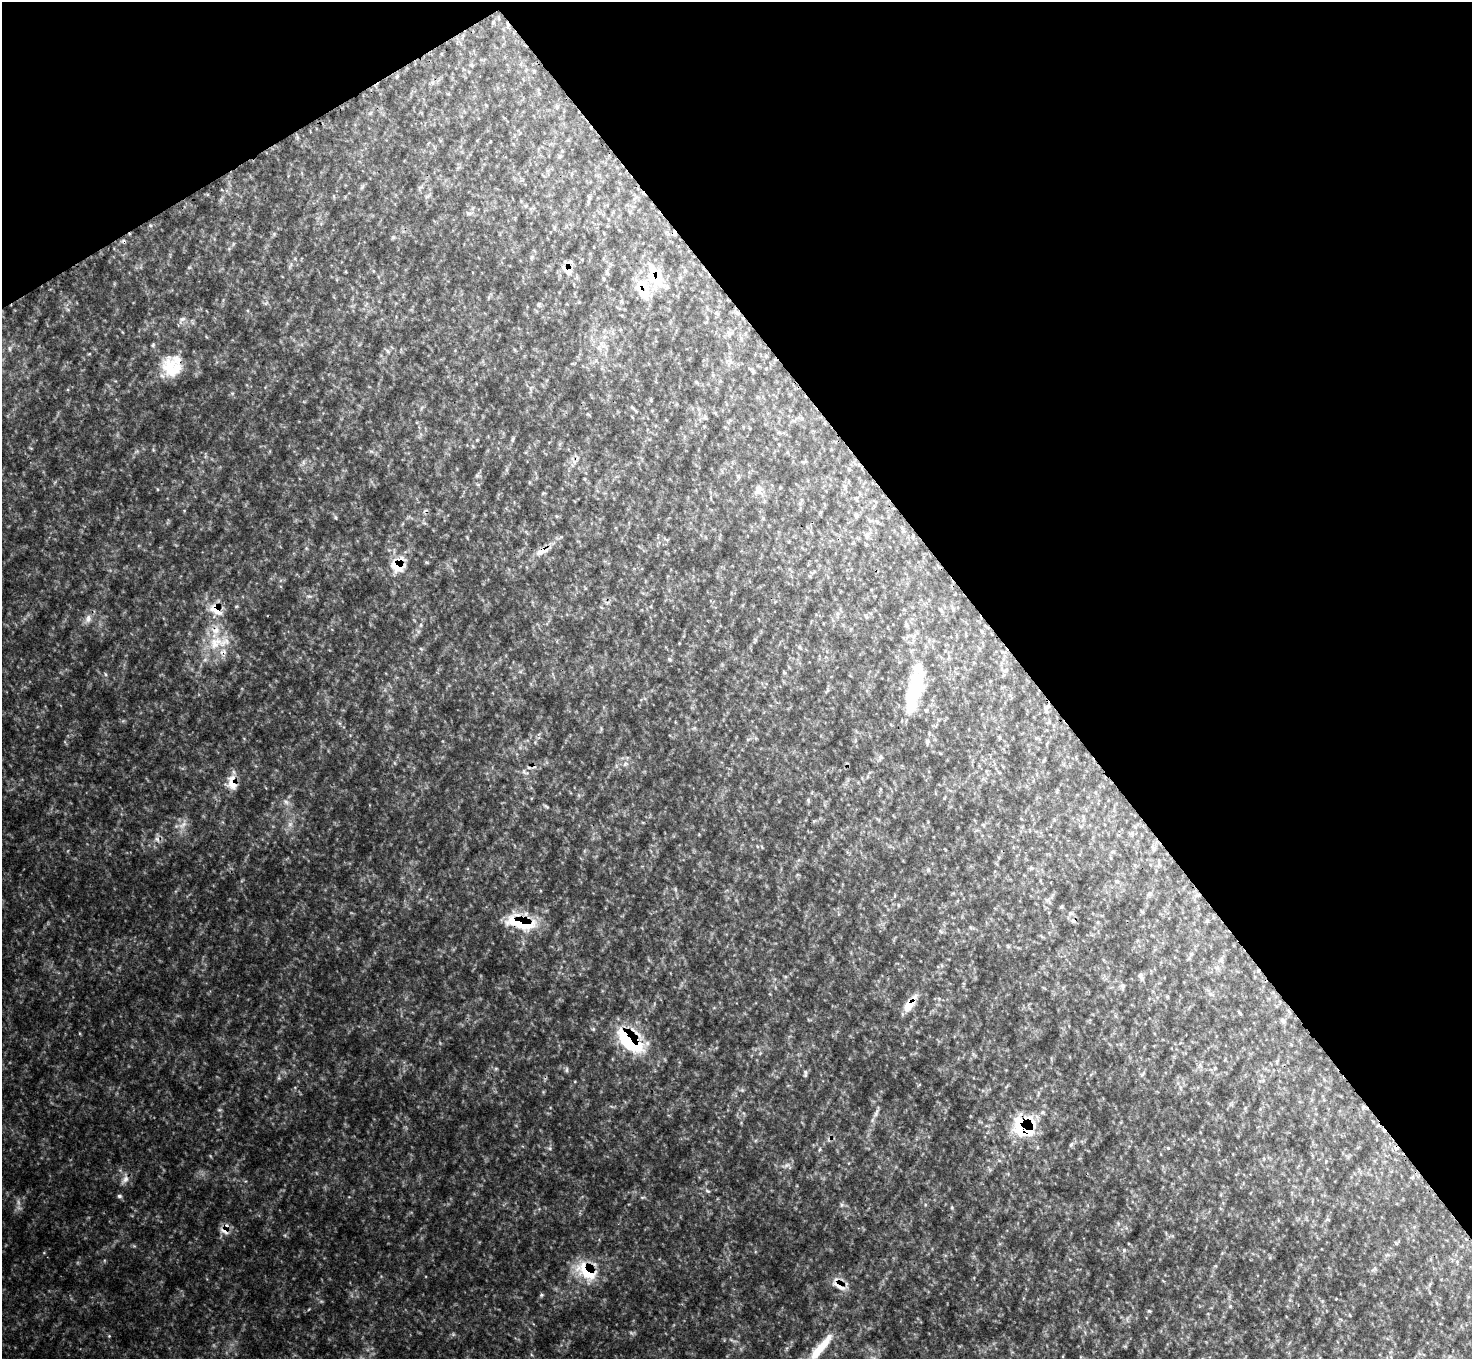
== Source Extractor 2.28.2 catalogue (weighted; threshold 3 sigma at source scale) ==
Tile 3 of 4 x 4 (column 3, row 1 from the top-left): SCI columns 2955-4424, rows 4246-5602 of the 5912 x 5912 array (HDU 1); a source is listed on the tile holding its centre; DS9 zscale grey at full resolution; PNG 1474 x 1361 px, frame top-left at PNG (2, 2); no overlay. Shown black and unused: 34% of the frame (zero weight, under 3 of 4 exposures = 1% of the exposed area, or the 3 px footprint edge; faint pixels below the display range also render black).
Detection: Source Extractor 2.28.2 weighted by HDU 2 'WHT'; one run over the whole footprint, this tile lists its part. Background 0.146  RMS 0.0053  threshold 0.0238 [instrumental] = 3 sigma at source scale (4.5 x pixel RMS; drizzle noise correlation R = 1.50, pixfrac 1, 0.05/0.05 arcsec/px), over >= 5 px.
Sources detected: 314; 26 too faint to see at this stretch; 11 cosmic-ray / hot-pixel residue — not listed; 10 inside a brighter listed object's ellipse — not listed separately; the other 267 listed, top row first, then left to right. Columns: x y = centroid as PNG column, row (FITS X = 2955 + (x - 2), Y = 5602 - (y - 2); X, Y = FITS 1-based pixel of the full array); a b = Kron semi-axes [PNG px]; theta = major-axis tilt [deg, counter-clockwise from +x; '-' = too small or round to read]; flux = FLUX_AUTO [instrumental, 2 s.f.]
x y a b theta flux
472 65 6 4 -23 0.77
397 76 5 4 - 0.67
448 94 6 3 18 0.48
486 105 6 3 -71 0.47
557 107 8 3 86 0.88
370 113 7 4 45 0.86
297 137 7 4 -72 0.91
560 156 6 6 - 0.93
362 187 9 4 55 1
421 187 11 4 35 1.3
207 194 5 3 - 0.64
334 196 7 3 -81 0.7
427 196 11 5 41 1.2
589 197 7 4 -65 0.82
221 199 10 4 57 1.2
469 213 10 6 -9 1.6
150 225 6 4 -19 0.78
554 228 6 4 90 0.78
604 233 4 2 - 0.4
274 234 6 6 - 0.92
393 237 7 6 - 1
123 241 7 5 -8 1.2
229 249 5 5 - 0.86
532 257 7 5 74 1
290 265 11 4 66 1.4
189 267 6 5 - 0.85
567 270 18 12 -42 7
373 271 6 3 -71 0.57
607 273 9 5 -82 1.6
654 277 32 24 -65 22
604 279 5 5 - 0.76
489 297 8 3 71 0.85
622 301 6 4 72 0.82
265 303 10 5 5 1.5
366 304 8 4 53 1.1
539 304 7 7 - 1.3
67 309 9 5 -37 1.3
182 320 14 8 43 3
122 332 5 3 - 0.5
730 333 10 8 17 2
153 345 8 6 62 1.1
602 345 18 11 -38 7.3
10 349 9 7 80 1.9
515 350 6 4 -71 0.67
387 351 11 5 -46 1.5
89 354 5 4 - 0.54
171 366 31 26 51 26
753 371 8 3 -71 0.75
696 382 6 4 -45 0.67
531 389 13 5 84 1.8
232 393 6 4 0 0.77
651 400 6 4 -89 0.69
304 402 6 4 -1 0.6
421 408 9 5 58 1.3
634 409 15 4 -43 1.4
588 414 6 4 -19 0.63
705 417 8 5 -54 1.1
420 435 11 4 76 1.4
513 439 9 5 67 1.2
477 440 5 4 - 0.57
779 444 5 3 - 0.45
473 446 6 4 -47 0.65
153 450 7 5 -70 0.85
270 451 6 4 71 0.53
371 451 8 5 -17 1.3
137 452 10 5 31 1.9
787 452 6 4 -71 0.57
573 460 17 6 -56 3.6
803 462 8 4 1 0.75
303 463 14 7 54 2.7
849 469 6 5 - 0.81
507 470 8 4 82 1.2
477 476 9 6 76 1.6
585 479 5 3 - 0.55
529 482 6 3 -71 0.55
845 487 10 6 -65 2
157 489 5 3 - 0.52
758 490 18 14 89 5.4
543 493 6 4 20 0.65
856 498 7 6 - 1.4
184 511 4 4 - 0.51
856 515 8 5 -63 1.1
556 516 6 3 -71 0.57
336 517 6 5 - 0.95
763 518 5 5 - 0.82
877 522 8 5 -18 1.3
424 523 7 4 -43 1.1
402 524 6 3 70 0.63
903 529 12 3 -69 1.2
867 535 12 8 89 2.9
913 536 6 3 72 0.61
467 537 6 3 -64 0.53
667 540 7 5 -18 1
306 548 6 5 - 0.91
543 551 24 8 24 7
426 562 5 4 - 0.74
398 565 21 17 62 20
585 588 6 4 -72 0.54
309 596 10 5 -12 1.9
608 603 7 4 20 1
236 606 6 4 19 0.75
651 606 5 3 - 0.51
601 607 6 3 -20 0.67
215 610 23 16 -44 15
941 610 8 4 -52 0.97
837 614 7 6 - 1.5
88 619 17 10 63 4.7
421 625 6 5 - 1.2
906 625 9 6 -78 1.3
418 631 7 4 -45 1.1
755 640 9 5 72 1
219 642 38 19 15 22
800 647 8 5 -52 1.2
421 649 6 5 - 0.89
980 649 6 4 -88 0.77
669 659 6 5 - 0.97
789 667 6 4 -70 0.63
521 671 7 4 71 1
1005 671 8 5 -30 1.5
784 672 7 4 -46 0.68
105 674 8 5 -51 1
553 675 15 3 -69 1.2
915 689 70 21 77 47
827 690 10 4 67 1.2
1047 708 16 6 65 2.3
1049 722 6 5 - 0.83
339 723 7 4 -18 1
601 729 6 5 - 0.88
999 737 5 5 - 0.63
1036 738 6 3 18 0.6
748 739 7 4 18 0.81
65 742 8 3 -57 0.63
535 742 6 4 -49 0.66
927 742 11 6 76 1.9
880 757 11 7 60 2.1
1044 760 7 3 60 0.62
625 764 9 7 23 2.7
525 772 14 8 -31 3.3
999 772 6 4 -31 0.77
232 784 18 14 -32 8.4
880 789 6 4 -89 0.65
1096 792 5 3 - 0.55
579 795 6 6 - 1.1
944 798 6 3 60 0.6
808 800 7 5 -76 0.92
286 802 14 9 -32 4.1
546 806 9 4 -30 1.1
1083 817 7 5 -78 1.1
814 821 6 4 44 0.72
643 822 5 3 - 0.49
183 824 28 10 68 7.2
290 825 12 10 35 4.2
983 825 6 5 - 0.79
1132 833 7 4 -46 1
699 834 4 4 - 0.48
157 838 18 8 -88 4
757 846 6 4 -48 0.83
1153 848 10 5 -58 1.2
1112 852 6 4 1 0.75
1135 865 6 3 -71 0.6
1031 868 7 5 -43 0.97
928 870 7 5 -70 1
1041 881 6 3 -70 0.63
1116 881 6 4 44 0.73
419 889 6 4 46 0.69
675 889 7 5 -48 0.87
1149 894 9 5 15 1.2
895 896 7 3 71 0.74
1048 900 10 6 -39 1.5
898 905 5 5 - 0.77
1061 907 6 4 45 0.72
1070 913 7 6 - 1.6
1207 921 7 5 68 0.9
521 922 40 20 -13 34
971 928 11 5 -19 1.2
941 931 8 6 -37 1.2
1041 936 8 4 -36 0.78
1008 946 5 5 - 0.88
375 953 6 3 -71 0.53
1191 954 6 5 - 1
1221 960 11 6 -90 2.1
1216 968 9 7 -3 2.4
1258 971 6 5 - 1.1
1141 976 8 5 -67 1.7
785 977 5 5 - 0.73
1122 986 9 6 87 1.8
1210 994 9 6 -27 1.7
1167 997 5 4 - 0.61
939 999 6 6 - 1.2
910 1004 24 9 54 11
1239 1013 6 2 -46 0.73
809 1020 9 3 -13 0.68
1283 1021 8 6 -48 1.4
593 1029 6 5 - 0.88
80 1033 5 3 - 0.54
630 1040 37 21 -38 53
760 1053 6 4 45 0.8
974 1055 9 4 -48 0.91
1277 1062 7 4 72 0.74
1200 1066 9 7 -78 2.1
496 1068 5 5 - 0.93
1215 1068 6 4 47 0.67
566 1070 9 6 90 1.4
805 1072 8 5 -34 1.4
1091 1074 6 4 20 0.74
1142 1074 10 4 45 1.1
279 1077 9 5 87 1.4
575 1081 5 3 - 0.51
919 1085 6 3 36 0.57
295 1087 6 4 19 0.65
1180 1088 9 4 -81 1.5
742 1090 8 5 -25 1.3
543 1092 5 4 - 0.7
1038 1093 9 4 70 1.3
1231 1104 7 6 - 1.2
612 1107 14 4 -6 1.5
1364 1107 7 4 -19 1
1260 1109 5 5 - 0.62
219 1110 7 5 -1 0.99
876 1112 22 6 68 4
744 1113 6 4 -69 0.84
1024 1127 18 17 - 62
1071 1145 8 6 51 1.4
550 1148 7 6 - 1.4
1168 1148 5 4 - 0.7
820 1149 6 5 - 0.93
1326 1161 5 4 - 0.56
787 1166 16 8 0 3.1
990 1169 10 5 -54 1.1
1008 1174 6 4 -73 0.66
1412 1177 6 4 0 0.81
125 1179 20 10 66 5.7
707 1191 9 5 -36 1.5
643 1197 10 4 5 1.3
842 1205 7 7 - 1.5
952 1207 6 5 - 0.86
539 1209 5 5 - 0.76
1328 1220 7 4 8 0.78
1118 1223 6 5 - 1
225 1230 16 9 -31 5.4
1172 1236 7 4 -1 0.97
134 1246 7 4 -44 0.85
1124 1250 6 6 - 1.1
44 1253 5 3 - 0.48
945 1255 6 4 -18 0.63
1387 1255 8 5 8 1.5
1070 1259 5 3 - 0.45
104 1261 6 3 73 0.73
1374 1270 11 6 36 1.7
586 1271 33 24 -26 32
839 1284 25 15 -33 9.2
541 1295 6 5 - 1
1336 1299 4 3 - 0.36
1290 1300 6 5 - 1
1230 1306 5 5 - 0.89
309 1309 5 3 - 0.5
1149 1311 5 4 - 0.79
1085 1332 8 3 -85 0.85
453 1334 6 6 - 1.1
109 1336 6 5 - 0.83
733 1341 16 5 -20 2.4
1125 1346 6 4 -20 0.69
786 1348 8 4 81 1.2
820 1348 42 10 49 20
531 1354 6 4 -71 0.72
1063 1356 5 3 - 0.53
873 1358 11 5 -16 1.6
Overlapping masked pixels (flux is a lower limit): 22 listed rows (the first 20) at x y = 123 241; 567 270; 654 277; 171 366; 573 460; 543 551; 398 565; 215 610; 219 642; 915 689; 1047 708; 232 784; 521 922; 1258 971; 910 1004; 630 1040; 1364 1107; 1024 1127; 125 1179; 225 1230
Isophote crosses this tile's border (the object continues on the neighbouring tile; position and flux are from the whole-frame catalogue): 2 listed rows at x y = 820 1348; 873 1358
Unlisted compact peaks at least as high as the median listed source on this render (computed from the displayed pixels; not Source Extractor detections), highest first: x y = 381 1276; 550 1107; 31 448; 755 1141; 55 482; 925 1205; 1215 1266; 455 560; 714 1008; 176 545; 114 284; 426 1276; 755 1251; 37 727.